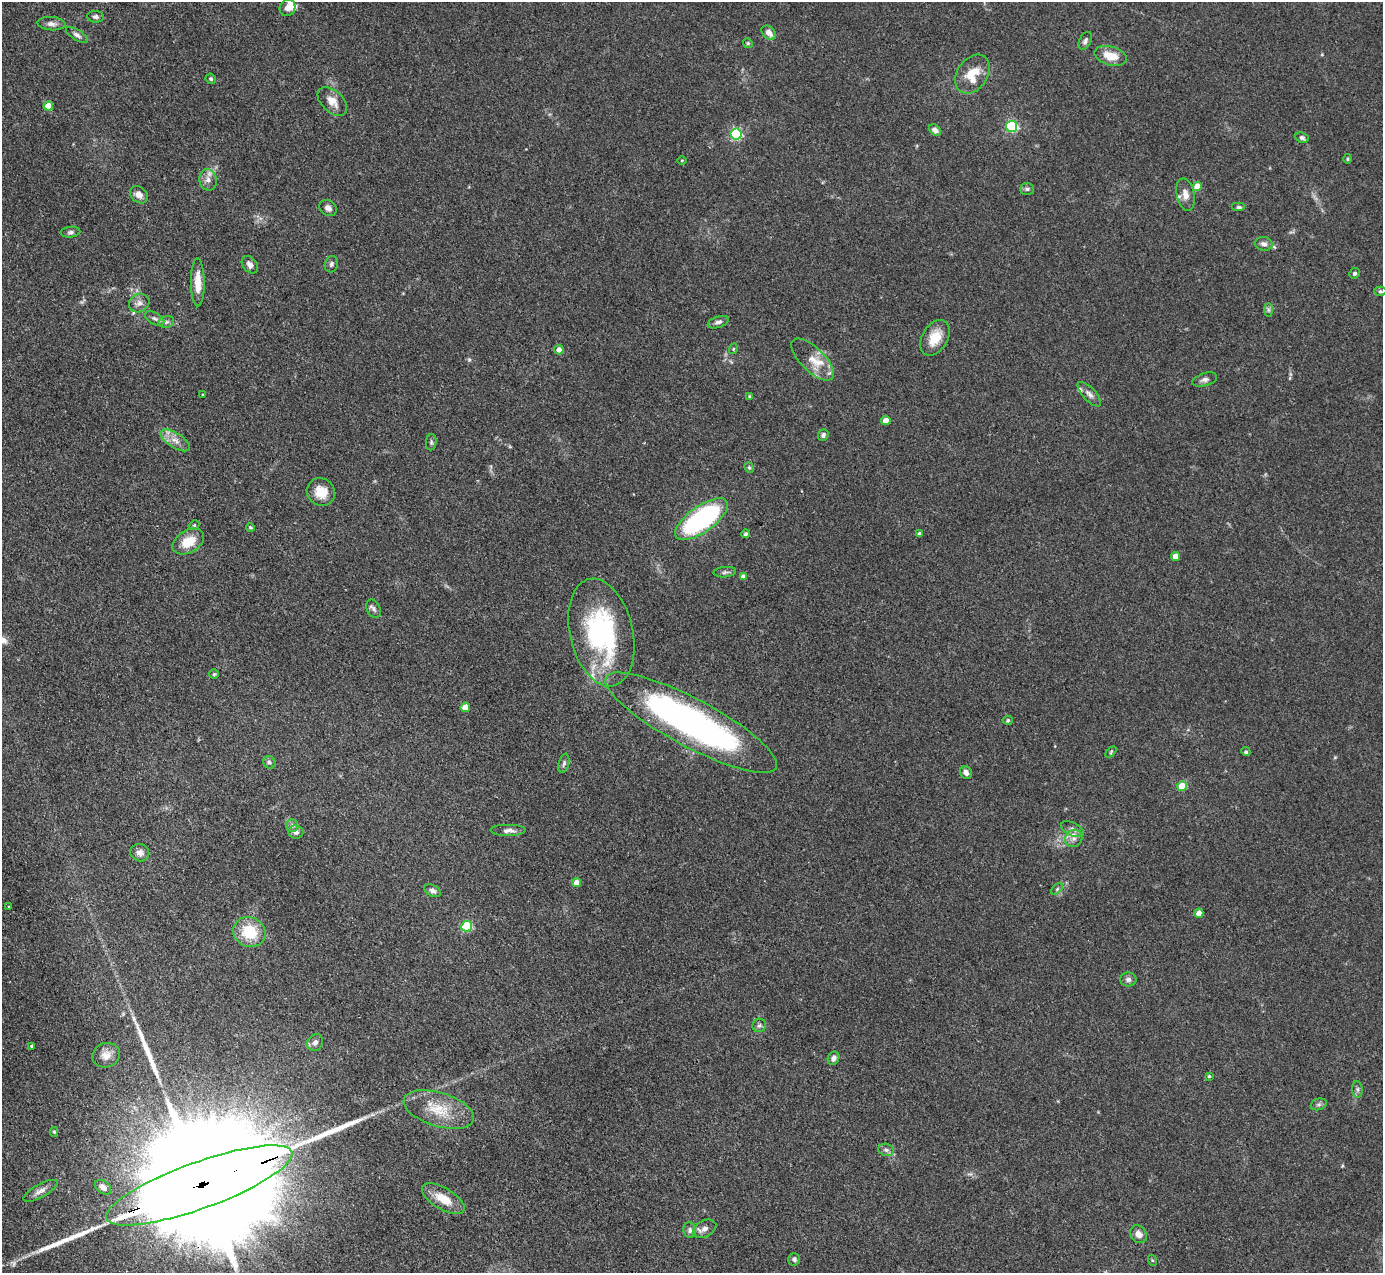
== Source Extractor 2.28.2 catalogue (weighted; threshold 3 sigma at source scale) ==
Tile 7 of 4 x 4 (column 3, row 2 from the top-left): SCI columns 2764-4144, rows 2822-4092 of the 5527 x 5514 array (HDU 1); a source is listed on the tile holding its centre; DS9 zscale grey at full resolution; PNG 1385 x 1275 px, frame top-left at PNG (2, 2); each listed source drawn as its Kron ellipse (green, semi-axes under 4 px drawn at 4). Shown black and unused: <1% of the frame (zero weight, under 3 of 4 exposures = <1% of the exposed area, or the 3 px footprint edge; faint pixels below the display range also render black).
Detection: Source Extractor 2.28.2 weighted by HDU 2 'WHT'; one run over the whole footprint, this tile lists its part. Background 0.0867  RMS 0.0058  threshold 0.0263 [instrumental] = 3 sigma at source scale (4.5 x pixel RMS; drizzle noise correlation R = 1.50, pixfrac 1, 0.05/0.05 arcsec/px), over >= 5 px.
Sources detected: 115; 1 inside a brighter object's white glare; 2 long thin detections or spike segments (spike, bleed or trail) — neither listed nor drawn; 6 inside a brighter listed object's ellipse — not listed separately; the other 106 listed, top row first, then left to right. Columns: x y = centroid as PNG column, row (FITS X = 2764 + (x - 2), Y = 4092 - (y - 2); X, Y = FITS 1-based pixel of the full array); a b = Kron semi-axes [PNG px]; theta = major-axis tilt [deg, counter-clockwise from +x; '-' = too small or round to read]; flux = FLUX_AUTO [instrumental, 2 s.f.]
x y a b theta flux
288 8 8 7 - 3.2
96 17 8 6 -7 1.8
51 24 14 6 -4 2.9
769 33 8 6 -43 3.8
77 35 12 5 -32 2
1085 41 9 6 64 1.8
748 43 5 4 - 0.75
1110 56 17 9 -16 9.9
972 74 21 15 56 13
211 79 5 4 - 0.89
332 101 17 10 -44 6.3
48 106 4 4 - 10
1012 126 5 5 - 76
935 130 7 5 -40 2.8
736 134 5 5 - 75
1302 138 7 5 -24 1.5
1348 159 5 3 - 0.56
682 160 4 3 - 0.5
208 180 11 9 -78 3.7
1197 186 5 4 - 8.4
1027 189 7 6 - 1.2
1185 194 16 9 -78 4.9
139 195 10 7 -42 3.7
1239 207 7 4 0 1.1
328 208 9 7 -38 2.7
70 232 10 5 6 1.5
1264 244 8 7 - 2.6
331 264 8 6 74 1.6
250 265 10 7 -50 2.9
1355 273 5 5 - 1.2
198 282 24 7 -89 9.1
1380 291 6 4 1 0.94
139 303 10 9 - 3.3
1268 310 7 4 -90 1.1
155 319 10 6 -28 1.9
166 322 8 6 12 1.6
718 322 11 5 18 2
935 338 19 12 59 11
733 349 5 3 - 0.53
559 350 4 4 - 3.8
813 360 27 12 -45 9.4
1205 380 13 6 16 2.2
1089 394 15 6 -47 2.9
203 395 4 2 - 0.45
749 396 4 3 - 0.57
886 421 4 4 - 10
823 435 6 5 - 1.5
175 440 16 7 -32 5.1
431 442 8 5 83 1.1
749 468 5 4 - 0.79
321 492 14 13 - 9.3
701 519 31 13 35 100
194 525 5 4 - 0.8
250 527 4 4 - 0.89
919 533 4 4 - 1
745 534 4 4 - 1.1
188 542 17 11 30 13
1175 556 4 4 - 6.4
725 572 11 5 6 1.5
743 577 4 4 - 3.1
374 609 10 6 -62 2
601 632 55 31 -77 89
214 674 5 4 - 0.78
465 707 5 4 - 12
1008 720 5 4 - 0.81
691 723 96 24 -28 240
1111 752 6 4 47 0.79
1246 752 5 4 - 1.1
269 762 6 6 - 1.7
564 763 10 5 77 1.4
966 772 6 5 - 2.6
1182 786 5 5 - 19
292 826 6 5 - 1.6
1072 829 12 6 -26 2.9
509 830 18 6 0 3
296 832 7 7 - 2.5
1074 838 9 8 - 3.6
140 853 9 8 - 2.6
577 882 4 4 - 6.1
1057 889 7 4 46 1.1
433 891 9 5 -26 2.2
9 907 4 3 - 0.44
1199 913 4 4 - 5.7
467 926 5 5 - 48
249 932 16 15 - 20
1128 979 8 7 - 2.2
759 1025 7 6 - 1.5
315 1043 9 7 55 2.7
31 1046 3 3 - 0.83
106 1055 14 12 19 5.6
834 1058 7 5 62 2.8
1209 1076 3 3 - 0.82
1357 1089 8 5 -84 1.5
1319 1104 8 5 17 1.5
439 1109 36 17 -17 18
54 1132 5 4 - 0.81
886 1150 8 6 -14 1.7
199 1185 98 23 20 69000
103 1187 9 6 -37 3.6
40 1191 19 6 29 3.5
443 1199 24 10 -31 11
705 1229 12 8 27 3.4
690 1230 8 6 -79 1.9
1139 1234 9 7 -54 4.1
794 1259 6 6 - 1.7
1152 1260 5 3 - 0.6
Overlapping masked pixels (flux is a lower limit): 1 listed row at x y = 199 1185